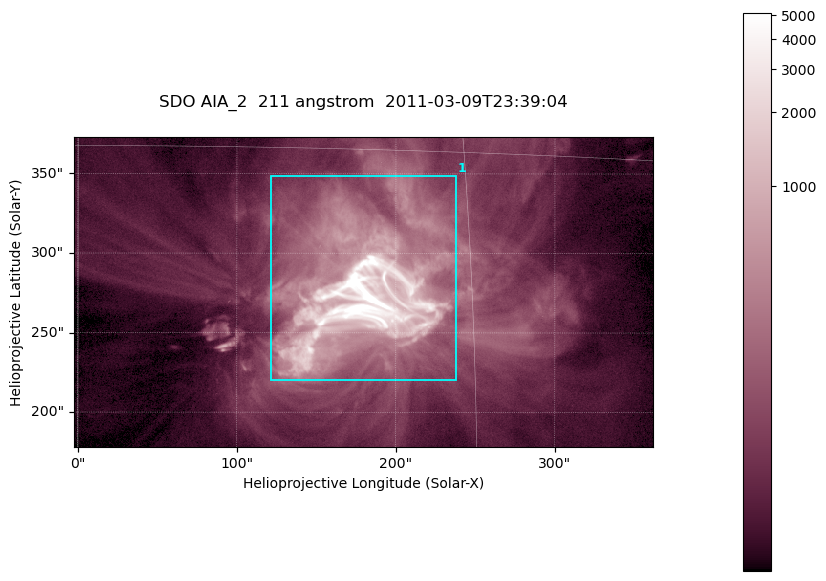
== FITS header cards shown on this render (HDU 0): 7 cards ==
TELESCOP= 'SDO     '           /
INSTRUME= 'AIA_2   '           /
WAVELNTH=                  211 /
WAVEUNIT= 'angstrom'           /
DATE-OBS= '2011-03-09T23:39:04.04' /
CTYPE1  = 'HPLN-TAN'           /
CTYPE2  = 'HPLT-TAN'           /

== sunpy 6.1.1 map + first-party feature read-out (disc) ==
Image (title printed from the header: SDO AIA_2  211 angstrom  2011-03-09T23:39:04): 606 x 324 px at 0.601 arcsec/px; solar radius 967 arcsec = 1609 px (partial field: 2.4% of the solar disc is inside the frame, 100% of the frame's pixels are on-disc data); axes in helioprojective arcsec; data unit not stated in the header (colour bar unlabelled)
Pointing: header CRPIX1/2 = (2040.79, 2040.71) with CRVAL1/2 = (0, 0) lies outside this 606 x 324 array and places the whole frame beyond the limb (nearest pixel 1.39 R_sun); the SolarSoft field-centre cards XCEN/YCEN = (179.5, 275.7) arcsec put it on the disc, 1862 arcsec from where CRPIX/CRVAL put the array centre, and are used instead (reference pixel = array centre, CRVAL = XCEN/YCEN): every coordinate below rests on XCEN/YCEN
Orientation: roll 0.0564 deg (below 1 deg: not rotated)
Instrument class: DISC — disc imager (sunpy class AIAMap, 211 A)
Bright regions (active regions / flare kernels): reference = the on-disc median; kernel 5 px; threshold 5 sigma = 279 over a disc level ~66.1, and >= 1.15x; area >= 196 px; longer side >= 4 px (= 2.4 arcsec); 1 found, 1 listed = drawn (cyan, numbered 1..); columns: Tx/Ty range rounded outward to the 2 arcsec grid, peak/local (2 s.f.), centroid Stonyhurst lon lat
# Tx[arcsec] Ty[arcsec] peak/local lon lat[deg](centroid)
1 120..238 220..350 225 +11 +9